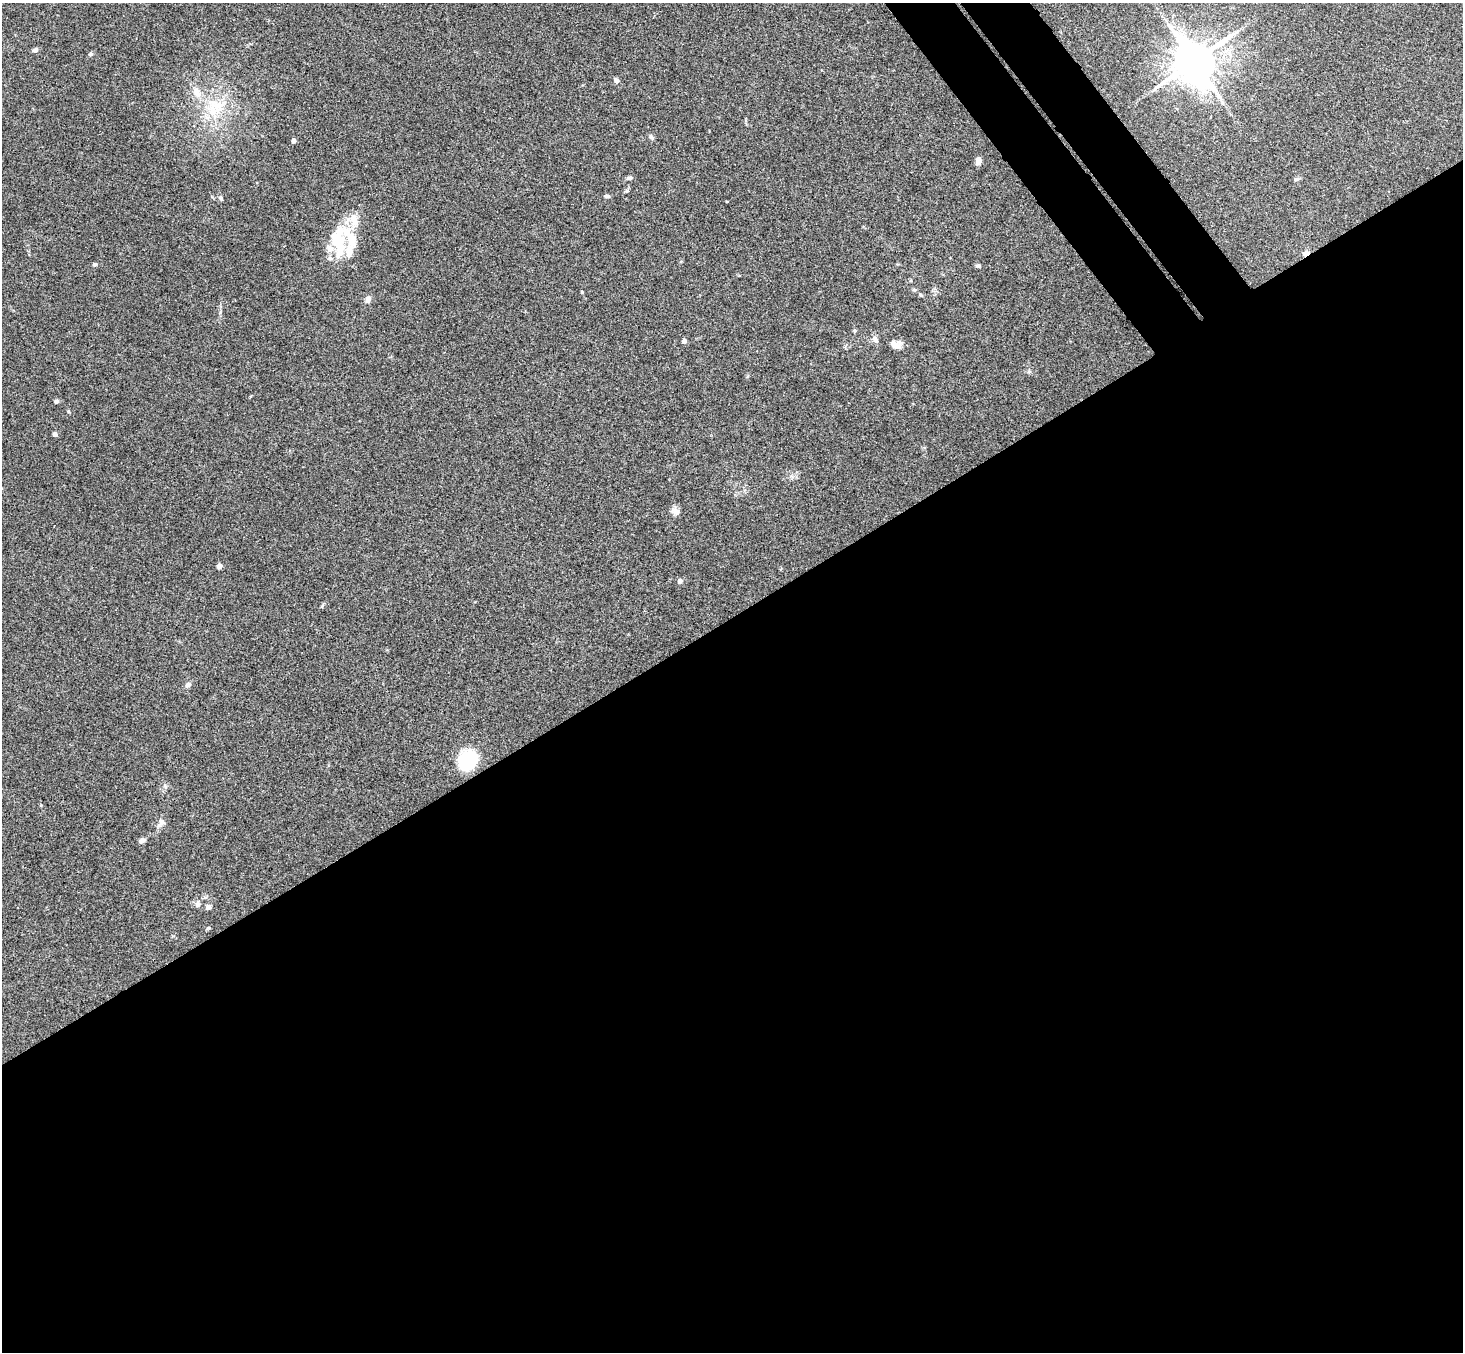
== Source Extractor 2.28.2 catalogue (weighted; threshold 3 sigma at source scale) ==
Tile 15 of 4 x 4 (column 3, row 4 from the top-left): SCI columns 2975-4435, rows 332-1681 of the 5947 x 5927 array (HDU 1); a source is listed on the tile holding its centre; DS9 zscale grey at full resolution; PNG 1465 x 1354 px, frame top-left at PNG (2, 3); no overlay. Shown black and unused: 57% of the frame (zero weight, under 3 of 4 exposures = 6% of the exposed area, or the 3 px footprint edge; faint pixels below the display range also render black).
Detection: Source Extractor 2.28.2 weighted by HDU 2 'WHT'; one run over the whole footprint, this tile lists its part. Background 0.205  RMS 0.0083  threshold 0.0372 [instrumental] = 3 sigma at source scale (4.5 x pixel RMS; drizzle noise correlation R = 1.50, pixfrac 1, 0.05/0.05 arcsec/px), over >= 5 px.
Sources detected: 45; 5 inside a brighter listed object's ellipse — not listed separately; the other 40 listed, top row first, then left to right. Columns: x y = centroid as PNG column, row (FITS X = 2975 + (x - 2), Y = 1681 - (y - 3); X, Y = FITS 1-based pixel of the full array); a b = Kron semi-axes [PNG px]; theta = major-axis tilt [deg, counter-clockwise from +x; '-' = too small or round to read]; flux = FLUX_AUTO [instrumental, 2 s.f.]
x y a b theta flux
35 50 7 5 23 2.1
91 54 7 5 14 1.4
1194 61 12 12 - 2900
616 80 6 5 - 2.7
196 92 13 9 -65 8.4
217 105 19 13 -8 18
651 137 7 6 - 1.8
294 141 4 4 - 3.4
978 161 9 7 76 3.4
629 178 10 4 12 1.7
1296 179 7 5 15 1.7
627 191 5 5 - 1.1
607 196 7 4 -4 1.6
221 198 7 4 -71 1.2
727 201 3 2 - 0.64
337 239 40 21 -90 32
1306 253 8 6 36 3
95 264 5 5 - 1.4
978 266 7 4 -10 1.5
914 290 6 4 -1 1.1
582 292 5 3 - 0.69
921 295 5 4 - 1.1
368 299 9 6 60 3.3
855 331 6 4 89 0.98
875 339 9 7 -68 3
684 341 6 5 - 1.9
896 345 13 9 -25 5.6
56 401 5 5 - 1.9
68 411 5 3 - 0.84
55 434 5 4 - 2.5
676 511 11 9 -59 4.2
219 566 4 4 - 4.7
680 581 5 5 - 3.1
188 685 7 5 35 2.6
467 760 19 16 44 47
161 823 15 7 56 3.8
142 840 7 5 27 2.7
198 904 9 6 85 2.6
208 907 8 6 52 2.1
209 928 5 4 - 0.94
Overlapping masked pixels (flux is a lower limit): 1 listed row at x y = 1306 253